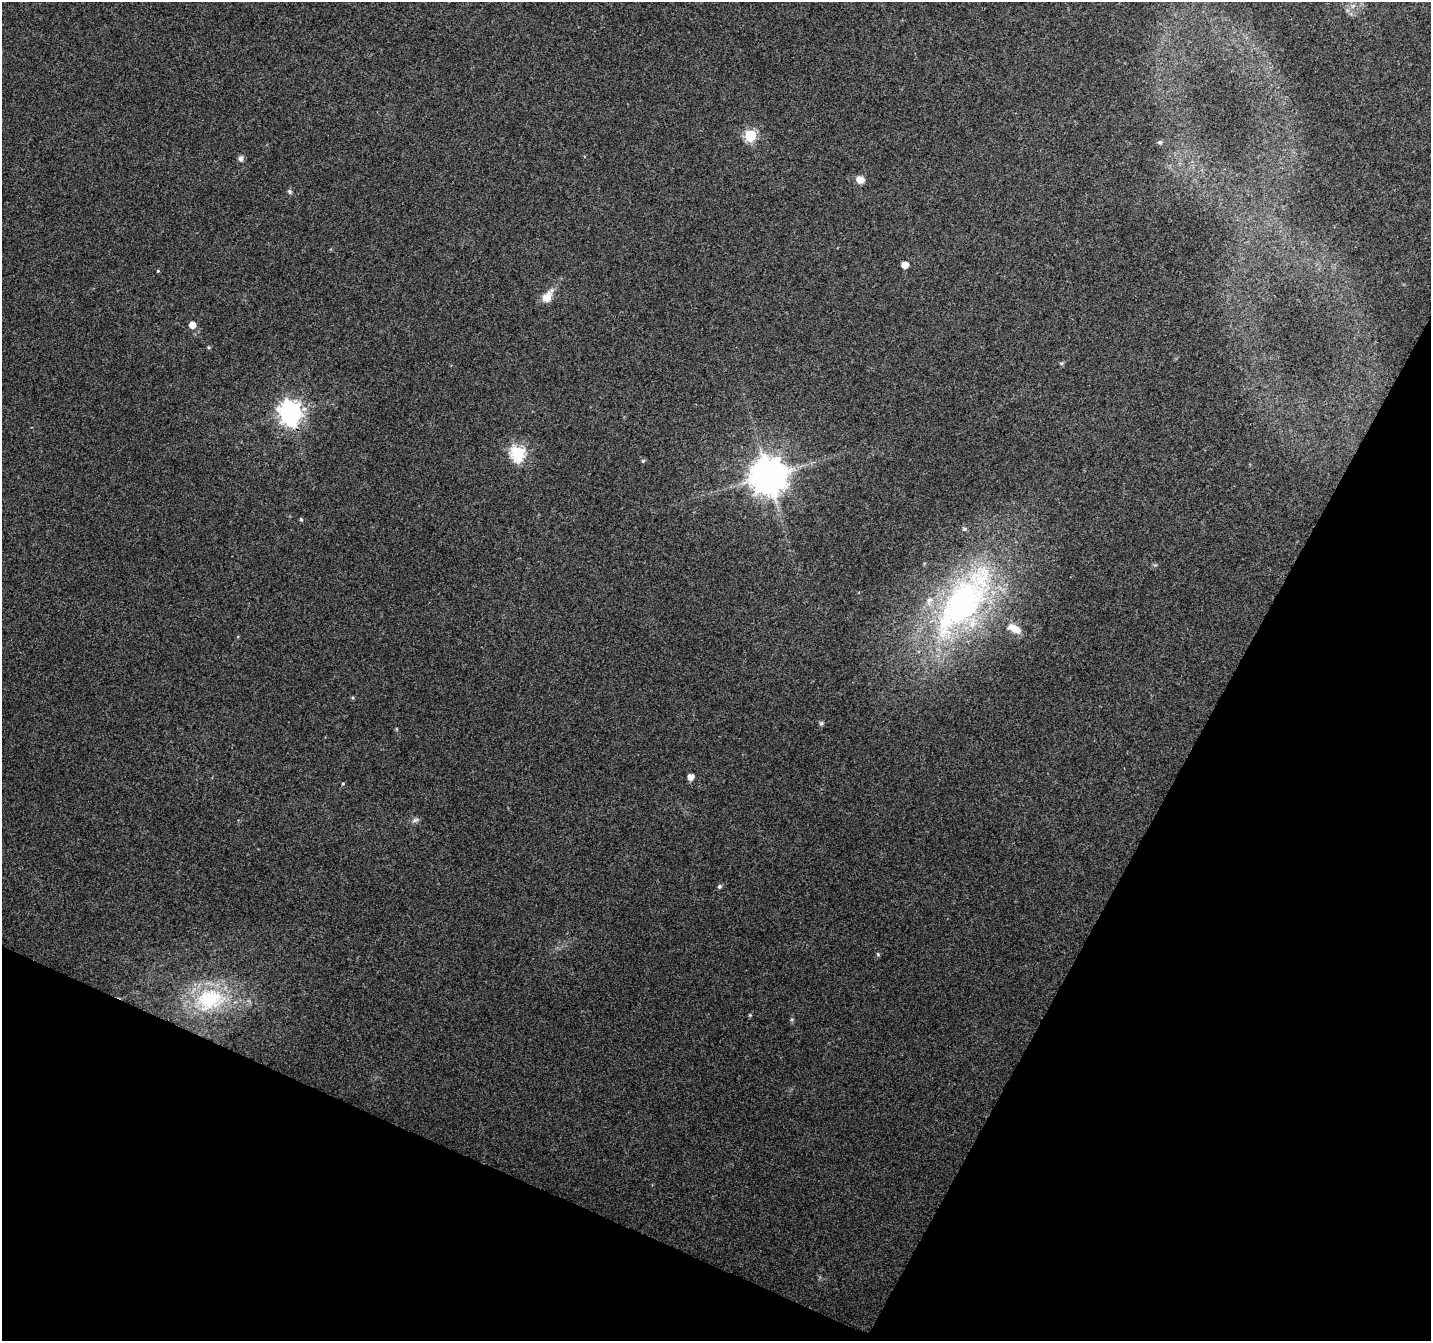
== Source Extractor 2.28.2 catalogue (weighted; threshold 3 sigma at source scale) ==
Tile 15 of 4 x 4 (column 3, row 4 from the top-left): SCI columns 2865-4293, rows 272-1610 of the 5729 x 5834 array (HDU 1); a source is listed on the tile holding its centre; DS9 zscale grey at full resolution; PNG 1433 x 1343 px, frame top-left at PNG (2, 2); no overlay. Shown black and unused: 24% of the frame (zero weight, under 3 of 4 exposures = <1% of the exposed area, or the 3 px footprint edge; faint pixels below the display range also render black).
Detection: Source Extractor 2.28.2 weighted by HDU 2 'WHT'; one run over the whole footprint, this tile lists its part. Background 0.104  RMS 0.0058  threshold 0.026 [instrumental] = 3 sigma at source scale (4.5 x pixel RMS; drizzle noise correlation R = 1.50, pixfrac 1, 0.0396/0.0396 arcsec/px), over >= 5 px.
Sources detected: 27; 1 inside a brighter listed object's ellipse — not listed separately; the other 26 listed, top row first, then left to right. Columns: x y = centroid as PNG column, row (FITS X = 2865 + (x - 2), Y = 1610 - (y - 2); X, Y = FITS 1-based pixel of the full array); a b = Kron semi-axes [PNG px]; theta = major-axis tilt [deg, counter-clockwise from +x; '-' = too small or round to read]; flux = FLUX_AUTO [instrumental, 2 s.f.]
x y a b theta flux
750 135 6 6 - 55
1160 142 7 5 -20 0.98
241 158 7 6 - 1.9
860 180 8 7 - 5.1
290 191 7 5 -72 1
905 265 5 5 - 6.5
158 271 5 4 - 0.5
547 297 19 9 59 7.2
192 325 5 5 - 4.8
1061 363 6 4 -17 0.7
290 413 9 8 - 410
517 453 7 6 - 94
643 461 5 5 - 0.88
768 476 11 10 - 1400
301 519 5 4 - 0.73
964 529 5 5 - 0.84
963 602 112 43 53 170
1014 628 16 8 -28 6.2
353 698 5 4 - 0.68
821 723 6 5 - 1.2
691 777 5 5 - 4.3
415 820 10 6 20 1.7
720 886 6 5 - 1.1
878 954 5 4 - 0.62
210 999 40 28 12 49
750 1015 4 4 - 0.59